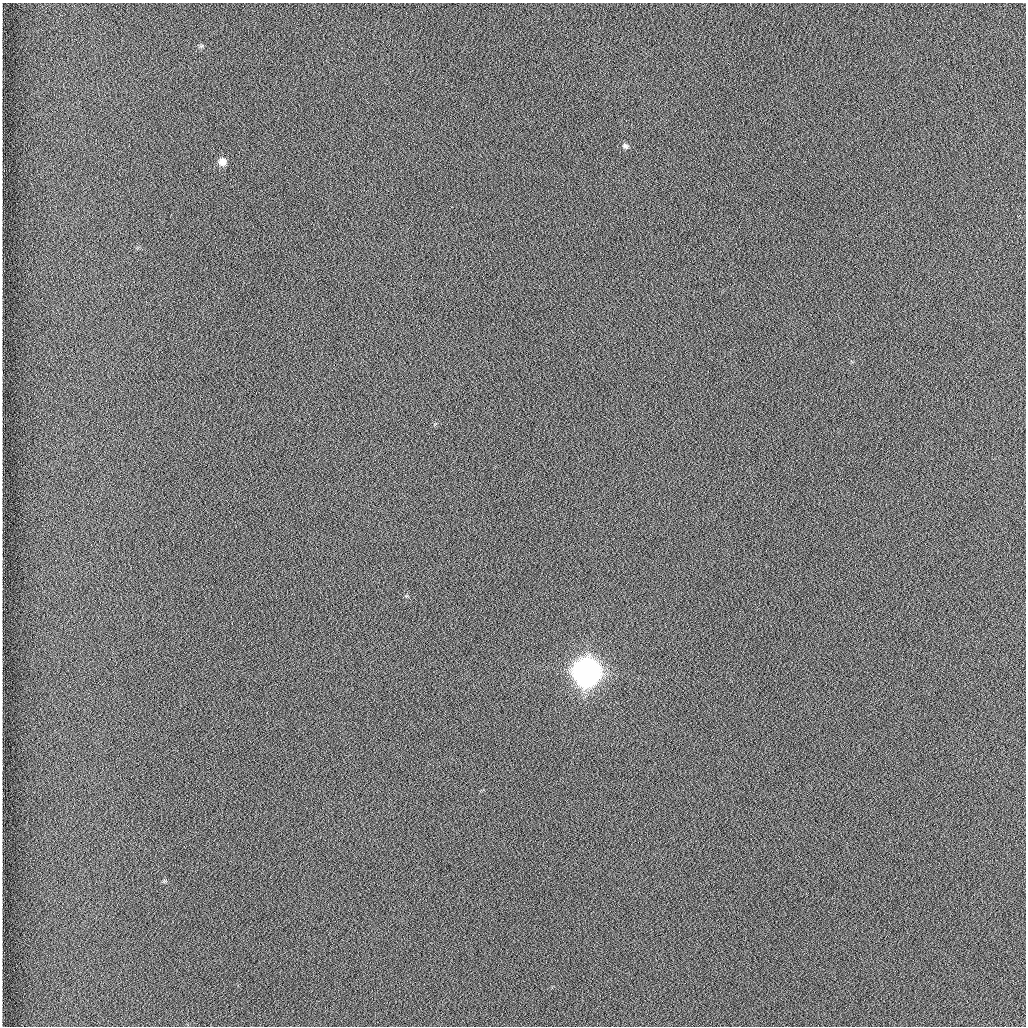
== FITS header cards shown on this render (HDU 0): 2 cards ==
NAXIS1  =                 1024 /fastest changing axis
NAXIS2  =                 1024 /next to fastest changing axis

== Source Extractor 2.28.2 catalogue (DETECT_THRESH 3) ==
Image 1024 x 1024 px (HDU 0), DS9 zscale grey, 1 PNG px = 1 image px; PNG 1028 x 1028 px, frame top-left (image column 1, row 1024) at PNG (2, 3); no overlay
Background 1260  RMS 5.9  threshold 17.7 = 3 sigma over >= 5 px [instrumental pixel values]
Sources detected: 3; all 3 listed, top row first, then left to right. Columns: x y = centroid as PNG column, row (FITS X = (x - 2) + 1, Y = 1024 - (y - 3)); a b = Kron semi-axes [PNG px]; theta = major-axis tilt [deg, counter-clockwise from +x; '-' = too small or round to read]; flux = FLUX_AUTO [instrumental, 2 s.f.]
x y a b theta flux
625 146 9 6 -41 1200
222 162 8 7 - 3800
587 672 10 10 - 910000